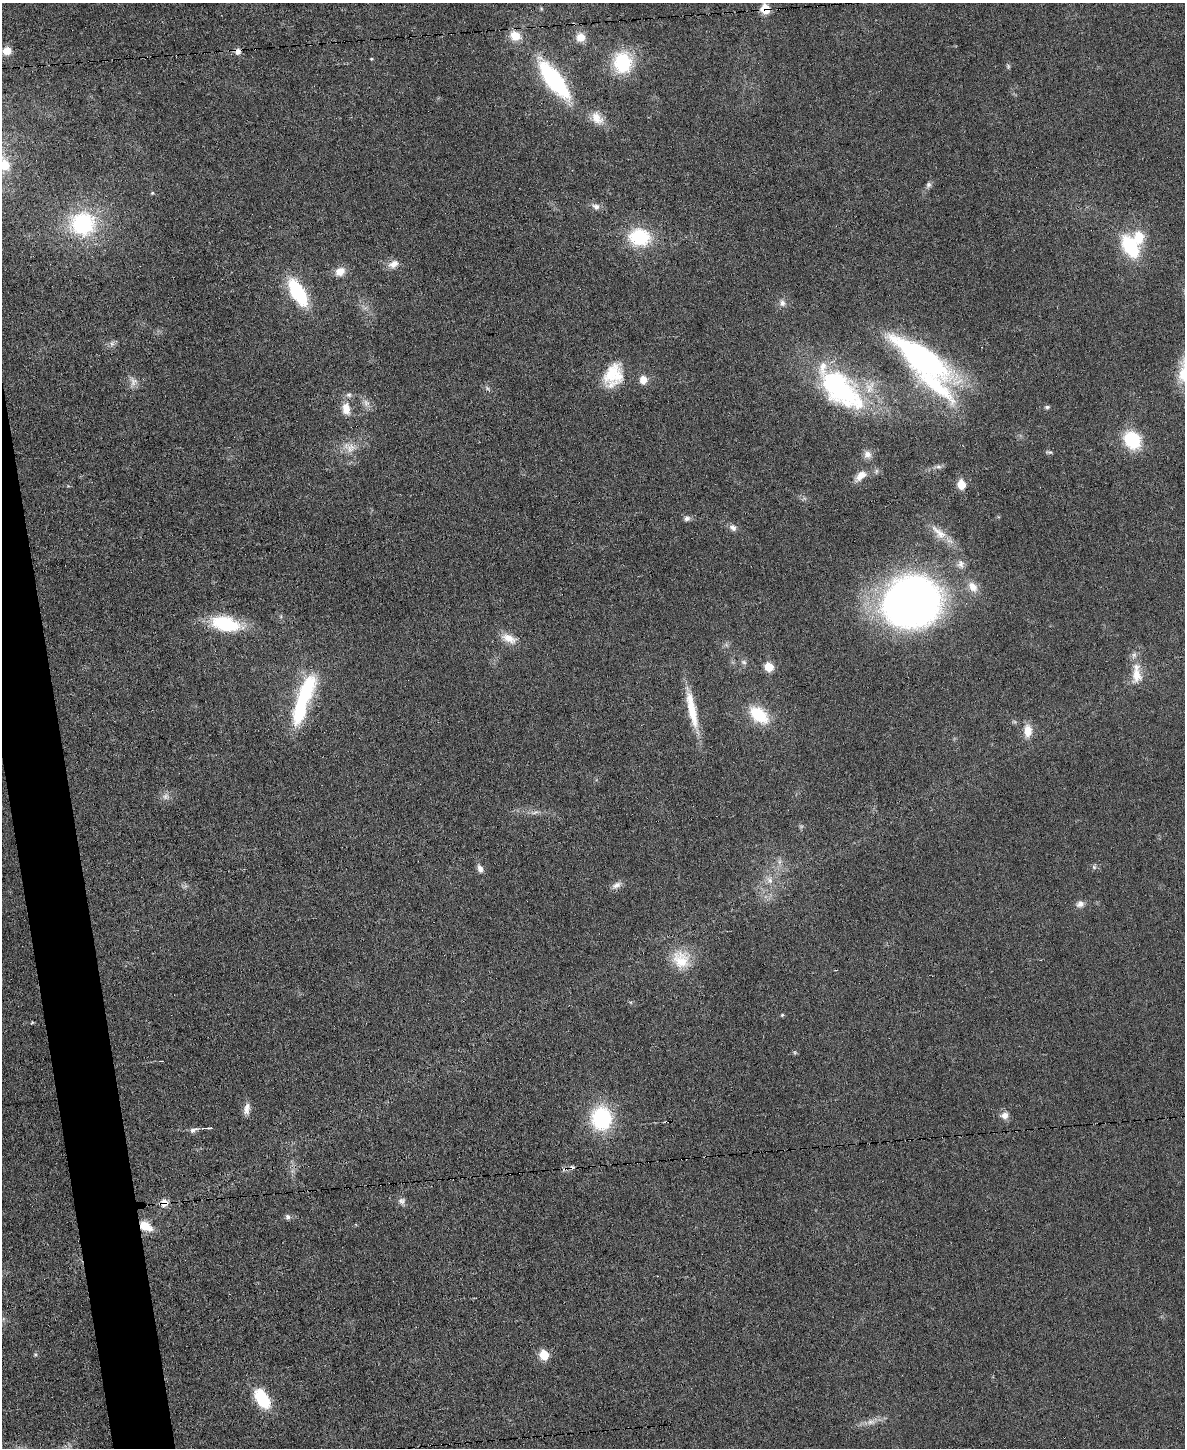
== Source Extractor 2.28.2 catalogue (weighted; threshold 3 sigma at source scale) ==
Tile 7 of 4 x 3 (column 3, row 2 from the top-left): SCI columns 2368-3550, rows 1578-3023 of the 4736 x 4713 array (HDU 1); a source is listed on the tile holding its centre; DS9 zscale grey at full resolution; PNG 1187 x 1450 px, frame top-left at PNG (2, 3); no overlay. Shown black and unused: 3% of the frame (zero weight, under 3 of 6 exposures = <1% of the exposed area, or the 3 px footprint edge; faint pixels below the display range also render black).
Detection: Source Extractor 2.28.2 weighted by HDU 2 'WHT'; one run over the whole footprint, this tile lists its part. Background 0.0307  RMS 0.004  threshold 0.0163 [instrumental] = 3 sigma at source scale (4.09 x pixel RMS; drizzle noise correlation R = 1.36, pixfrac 0.8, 0.05/0.05 arcsec/px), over >= 5 px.
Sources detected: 81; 1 too faint to see at this stretch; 1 cosmic-ray / hot-pixel residue — not listed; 3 inside a brighter listed object's ellipse — not listed separately; the other 76 listed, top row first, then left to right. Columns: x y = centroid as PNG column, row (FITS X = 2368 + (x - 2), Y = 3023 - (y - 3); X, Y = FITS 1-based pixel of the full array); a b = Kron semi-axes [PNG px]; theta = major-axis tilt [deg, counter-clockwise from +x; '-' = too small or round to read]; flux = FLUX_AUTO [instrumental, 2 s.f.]
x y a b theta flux
765 9 8 6 -76 11
515 36 12 10 -27 6.2
581 37 11 11 - 4.2
7 51 9 8 - 4.3
237 52 8 7 - 2
371 59 3 3 - 0.51
623 63 18 15 -84 27
1008 66 7 5 -89 0.66
554 79 49 16 -52 45
597 118 20 13 -50 5.2
4 165 18 14 -35 9.7
928 184 8 7 - 1
152 193 5 4 - 0.51
596 206 12 8 -22 2
83 224 28 25 -2 36
640 237 21 17 -7 24
1139 237 12 9 -88 9.1
1130 246 22 12 -58 27
393 264 14 10 23 3.1
340 271 13 10 29 3.9
298 292 27 12 -59 29
782 303 11 8 -68 1.9
112 344 9 6 63 1.2
921 357 76 24 -35 85
613 375 30 21 67 14
643 380 9 8 - 3.7
133 381 14 10 -78 2.6
487 388 10 4 -41 0.85
839 388 66 34 -45 59
366 403 11 8 -62 2.1
1047 407 6 5 - 0.72
346 409 15 10 -82 5
1132 440 18 15 -50 20
350 448 16 14 30 5
1049 452 9 4 -5 0.71
867 454 10 10 - 2.2
938 467 8 7 - 1.1
861 475 15 9 40 3.7
961 485 6 5 - 11
687 519 7 6 - 1.2
733 527 10 8 -36 1.8
939 533 29 12 -44 6.5
961 564 13 9 85 2.3
973 587 16 11 -53 4.3
912 601 52 44 22 260
225 624 28 14 -13 27
509 638 21 10 -26 4.8
744 662 9 5 -27 0.97
769 667 6 5 - 11
1136 675 23 14 85 7.1
303 699 62 14 71 37
692 710 50 10 -78 13
759 715 21 13 -39 16
1028 731 15 10 -88 5.3
535 812 11 4 21 1.1
779 862 7 4 71 0.96
1094 867 7 6 - 0.8
480 869 10 6 -69 1.8
770 880 10 8 -61 2.4
616 885 15 8 24 2.1
1080 904 11 8 18 1.9
681 960 27 23 -63 12
782 1015 4 4 - 0.52
32 1023 5 4 - 0.33
246 1110 12 9 79 2.5
1005 1115 11 9 15 2.3
601 1118 22 19 -88 33
208 1128 12 2 0 0.73
193 1130 13 6 26 1.5
402 1201 10 9 - 1.6
164 1203 11 9 70 3
288 1217 7 6 - 1.1
146 1226 15 9 -31 6.2
544 1355 6 6 - 14
262 1399 23 13 -56 15
871 1422 12 7 7 2.3
Overlapping masked pixels (flux is a lower limit): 5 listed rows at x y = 765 9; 237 52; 554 79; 164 1203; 146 1226
Isophote crosses this tile's border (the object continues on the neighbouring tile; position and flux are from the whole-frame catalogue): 2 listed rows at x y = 7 51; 4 165